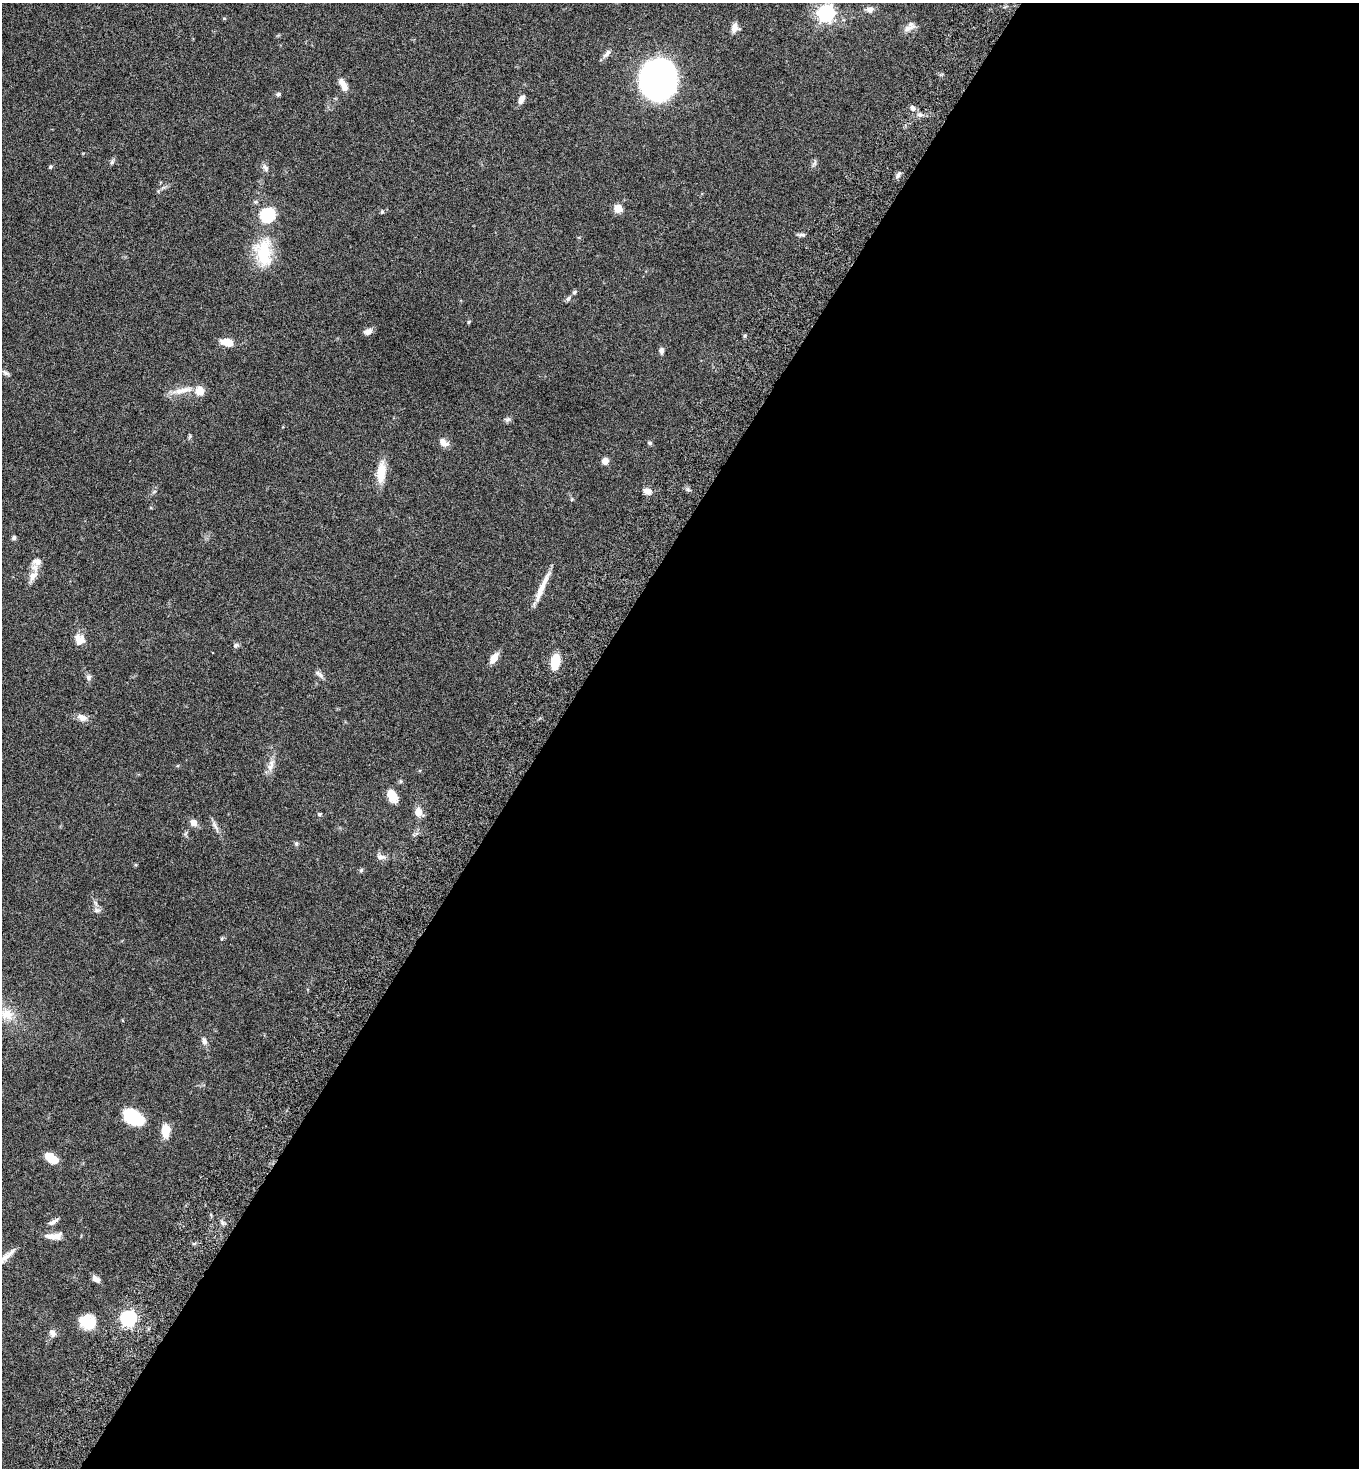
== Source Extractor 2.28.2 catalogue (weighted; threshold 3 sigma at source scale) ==
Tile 12 of 4 x 4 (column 4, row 3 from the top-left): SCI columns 4418-5774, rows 1504-2969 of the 5980 x 5944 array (HDU 1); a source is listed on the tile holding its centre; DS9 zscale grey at full resolution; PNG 1361 x 1470 px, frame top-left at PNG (2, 3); no overlay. Shown black and unused: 60% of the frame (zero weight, under 5 of 9 exposures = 3% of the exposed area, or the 3 px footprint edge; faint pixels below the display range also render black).
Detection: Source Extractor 2.28.2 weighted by HDU 2 'WHT'; one run over the whole footprint, this tile lists its part. Background 0.0531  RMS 0.003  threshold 0.0124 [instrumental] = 3 sigma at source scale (4.09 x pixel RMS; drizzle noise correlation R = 1.36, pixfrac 0.8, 0.05/0.05 arcsec/px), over >= 5 px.
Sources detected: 70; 1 inside a brighter object's white glare — not listed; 1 inside a brighter listed object's ellipse — not listed separately; the other 68 listed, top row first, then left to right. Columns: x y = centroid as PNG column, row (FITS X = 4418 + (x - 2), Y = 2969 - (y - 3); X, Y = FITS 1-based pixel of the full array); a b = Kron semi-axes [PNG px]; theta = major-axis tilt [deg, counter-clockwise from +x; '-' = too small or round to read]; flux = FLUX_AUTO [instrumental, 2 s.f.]
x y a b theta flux
870 10 9 8 - 1.2
826 13 7 7 - 94
224 18 5 3 - 0.23
734 28 11 8 74 1.9
908 28 13 8 33 1.6
607 53 14 6 48 1.1
658 79 26 23 76 200
343 84 17 7 -61 2.3
278 94 5 5 - 0.48
521 99 10 5 65 1.8
912 108 7 6 - 0.93
920 115 7 4 0 0.66
112 162 6 6 - 0.55
51 167 6 4 55 0.36
265 168 10 6 -59 0.85
898 175 9 5 61 0.8
256 202 6 4 -17 0.37
618 208 5 5 - 6.4
382 212 5 4 - 0.37
267 215 8 7 - 33
801 235 10 4 4 0.62
264 253 34 22 -84 12
574 292 6 5 - 0.53
568 298 8 5 46 0.63
368 332 9 7 17 1.4
227 342 12 7 -13 4.1
661 351 7 5 -88 0.97
6 373 10 5 -30 0.68
182 390 31 7 12 3.4
507 420 8 6 19 0.67
443 442 12 8 -33 1.9
650 443 6 5 - 0.52
605 461 7 6 - 1.7
381 472 27 10 82 4.7
647 491 10 7 -16 1.8
14 538 6 5 - 0.52
37 562 13 11 -2 2
33 576 15 10 49 2.3
540 592 42 7 66 4
80 640 13 12 - 2.8
236 645 7 6 - 0.64
494 658 12 7 56 2.8
555 662 15 8 80 6.4
320 675 11 5 -50 0.9
88 677 7 7 - 0.81
82 717 13 8 -23 1.7
271 765 19 8 70 2.1
392 796 13 8 -61 4.5
418 812 12 9 -60 2.3
320 814 5 4 - 0.34
194 823 7 6 - 1.9
215 826 16 5 -56 1.2
296 843 6 5 - 0.5
381 857 13 7 -14 1.2
361 870 5 5 - 0.45
97 910 8 6 -12 0.83
6 1014 19 14 -22 4.8
204 1041 10 6 -74 1
133 1117 19 11 -31 16
166 1130 15 9 86 3.5
51 1158 13 8 -34 4.8
53 1222 14 5 29 0.97
54 1236 22 7 -1 2.6
4 1258 24 7 45 2.2
96 1279 10 6 -32 1.3
128 1318 7 6 - 68
85 1322 16 13 75 5.4
53 1333 9 7 -65 1.3
Isophote crosses this tile's border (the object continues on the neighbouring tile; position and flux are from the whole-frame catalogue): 1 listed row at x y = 4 1258